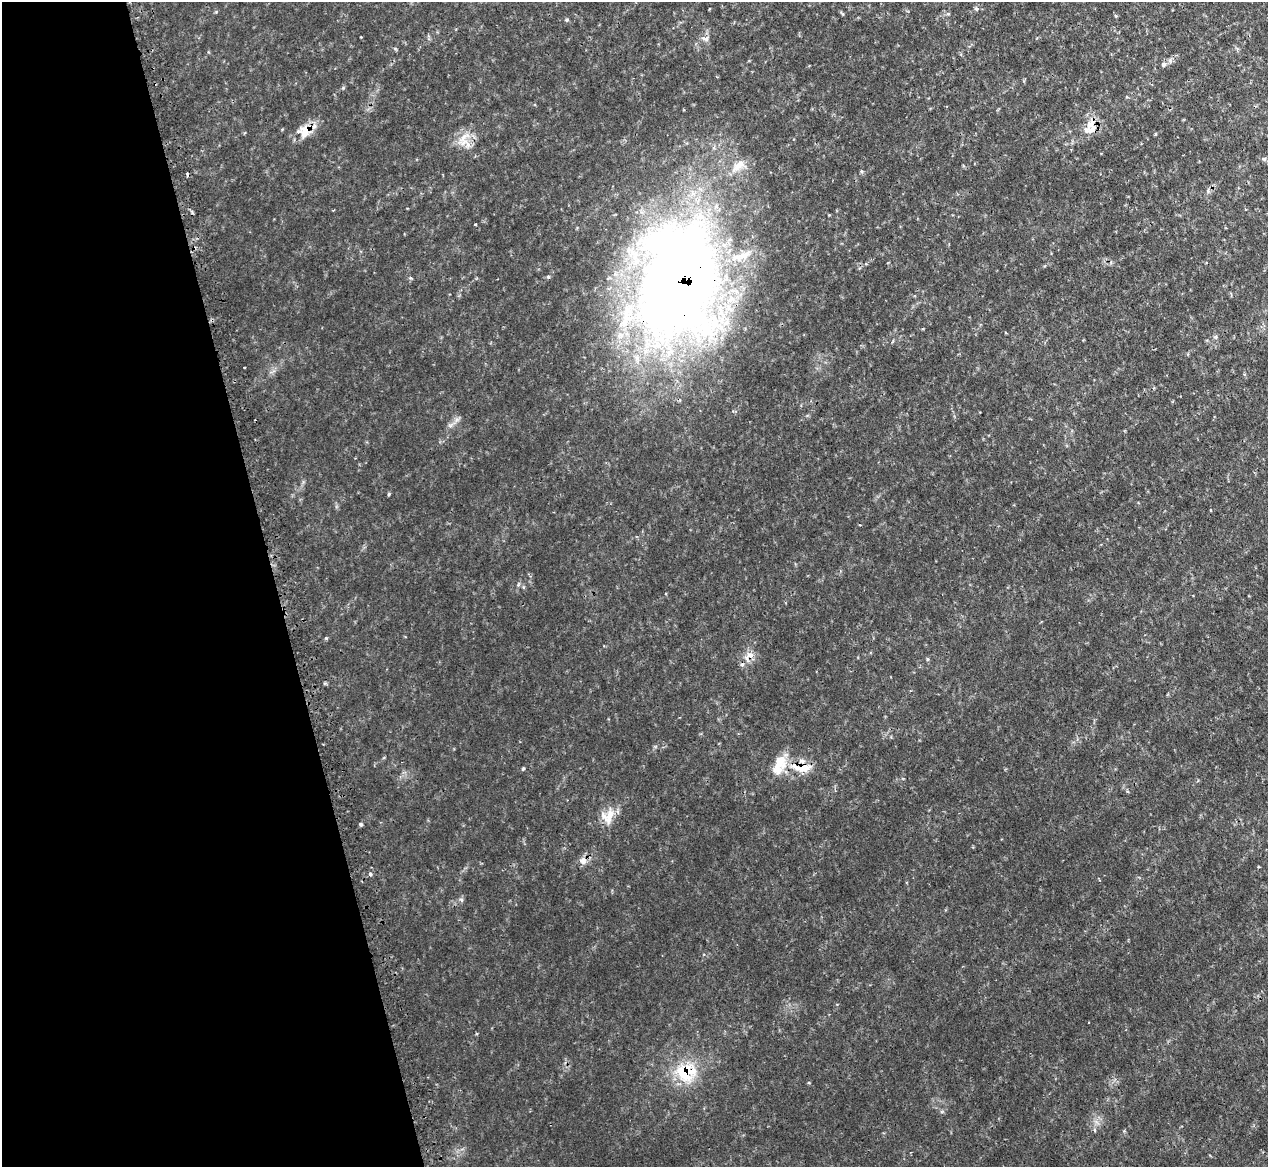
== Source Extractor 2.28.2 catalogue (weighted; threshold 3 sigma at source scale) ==
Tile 5 of 4 x 4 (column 1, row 2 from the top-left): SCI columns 47-1312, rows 2503-3667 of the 5159 x 5128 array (HDU 1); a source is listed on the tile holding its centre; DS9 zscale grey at full resolution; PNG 1270 x 1169 px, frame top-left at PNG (2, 2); no overlay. Shown black and unused: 22% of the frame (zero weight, under 2 of 3 exposures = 4% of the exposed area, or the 3 px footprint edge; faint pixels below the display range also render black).
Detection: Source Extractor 2.28.2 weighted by HDU 2 'WHT'; one run over the whole footprint, this tile lists its part. Background 0.0953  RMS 0.008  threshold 0.036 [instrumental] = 3 sigma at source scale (4.5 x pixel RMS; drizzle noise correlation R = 1.50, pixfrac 1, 0.05/0.05 arcsec/px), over >= 5 px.
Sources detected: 34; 1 cosmic-ray / hot-pixel residue — not listed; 7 inside a brighter listed object's ellipse — not listed separately; the other 26 listed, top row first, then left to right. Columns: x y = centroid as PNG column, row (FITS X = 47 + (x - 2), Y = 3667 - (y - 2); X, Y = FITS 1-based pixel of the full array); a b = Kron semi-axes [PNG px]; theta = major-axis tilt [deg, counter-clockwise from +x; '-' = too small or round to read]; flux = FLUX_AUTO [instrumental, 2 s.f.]
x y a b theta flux
976 9 6 5 - 1.4
567 20 5 4 - 0.99
361 37 2 2 - 0.62
706 38 11 5 3 2.5
1164 64 7 6 - 2.1
1089 125 11 10 - 6.4
305 131 19 13 80 11
1156 134 5 3 - 0.75
464 142 13 8 33 7.2
1264 159 6 4 -43 1.3
738 166 22 10 43 9.6
333 210 3 2 - 1.2
475 224 3 2 - 0.79
548 276 5 4 - 1.1
678 282 129 86 84 890
244 368 3 2 - 0.94
326 638 4 4 - 0.9
750 656 7 5 17 7.2
779 764 29 14 68 15
805 767 19 10 15 12
523 769 4 3 - 0.98
609 816 25 10 74 11
361 824 4 4 - 1.5
583 861 10 7 -83 3.9
370 874 5 4 - 1.2
689 1071 22 17 -3 24
Overlapping masked pixels (flux is a lower limit): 5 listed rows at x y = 305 131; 678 282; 750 656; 805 767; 689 1071
Unlisted compact peaks at least as high as the median listed source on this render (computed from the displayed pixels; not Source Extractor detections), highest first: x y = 389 494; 343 88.